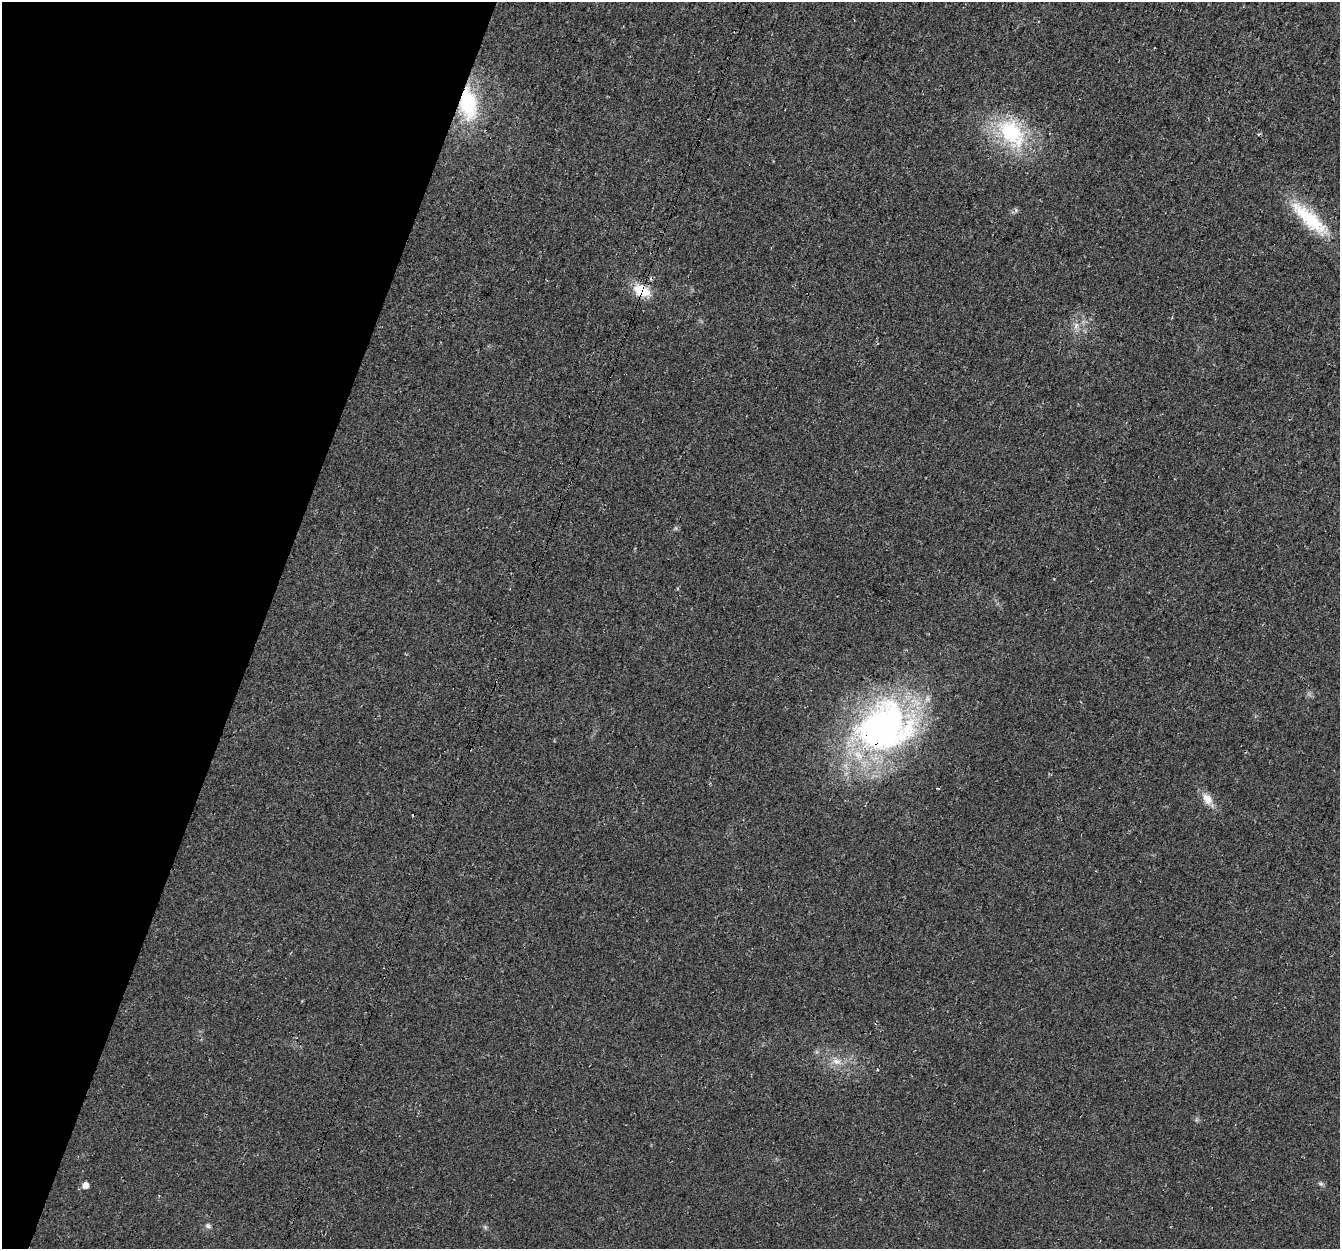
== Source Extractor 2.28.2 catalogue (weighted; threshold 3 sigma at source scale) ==
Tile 9 of 4 x 4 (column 1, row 3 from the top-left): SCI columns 22-1359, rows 1520-2766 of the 5404 x 5593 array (HDU 1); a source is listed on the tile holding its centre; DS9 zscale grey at full resolution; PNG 1342 x 1251 px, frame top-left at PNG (2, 2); no overlay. Shown black and unused: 20% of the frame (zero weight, under 3 of 4 exposures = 5% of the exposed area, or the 3 px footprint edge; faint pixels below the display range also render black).
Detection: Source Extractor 2.28.2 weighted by HDU 2 'WHT'; one run over the whole footprint, this tile lists its part. Background 0.0231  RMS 0.0069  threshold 0.0312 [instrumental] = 3 sigma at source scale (4.5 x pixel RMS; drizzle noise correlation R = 1.50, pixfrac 1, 0.0396/0.0396 arcsec/px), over >= 5 px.
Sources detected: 11; all 11 listed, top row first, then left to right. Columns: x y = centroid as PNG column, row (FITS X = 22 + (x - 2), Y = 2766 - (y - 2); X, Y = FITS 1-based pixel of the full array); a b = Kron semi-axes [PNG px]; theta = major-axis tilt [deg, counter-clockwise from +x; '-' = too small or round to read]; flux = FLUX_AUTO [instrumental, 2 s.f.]
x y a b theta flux
468 104 34 18 -82 47
1011 132 47 29 -46 57
1016 210 6 4 -71 1
1309 219 54 17 -43 38
642 291 22 14 -25 16
1076 325 10 7 72 3.4
884 727 71 58 21 230
1207 799 16 10 -54 7.5
836 1061 13 8 -16 5.2
85 1185 6 6 - 4.5
208 1226 8 5 -26 1.8
Overlapping masked pixels (flux is a lower limit): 3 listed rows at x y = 468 104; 642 291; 884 727
Unlisted compact peaks at least as high as the median listed source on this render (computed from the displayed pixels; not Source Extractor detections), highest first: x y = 1320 1184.